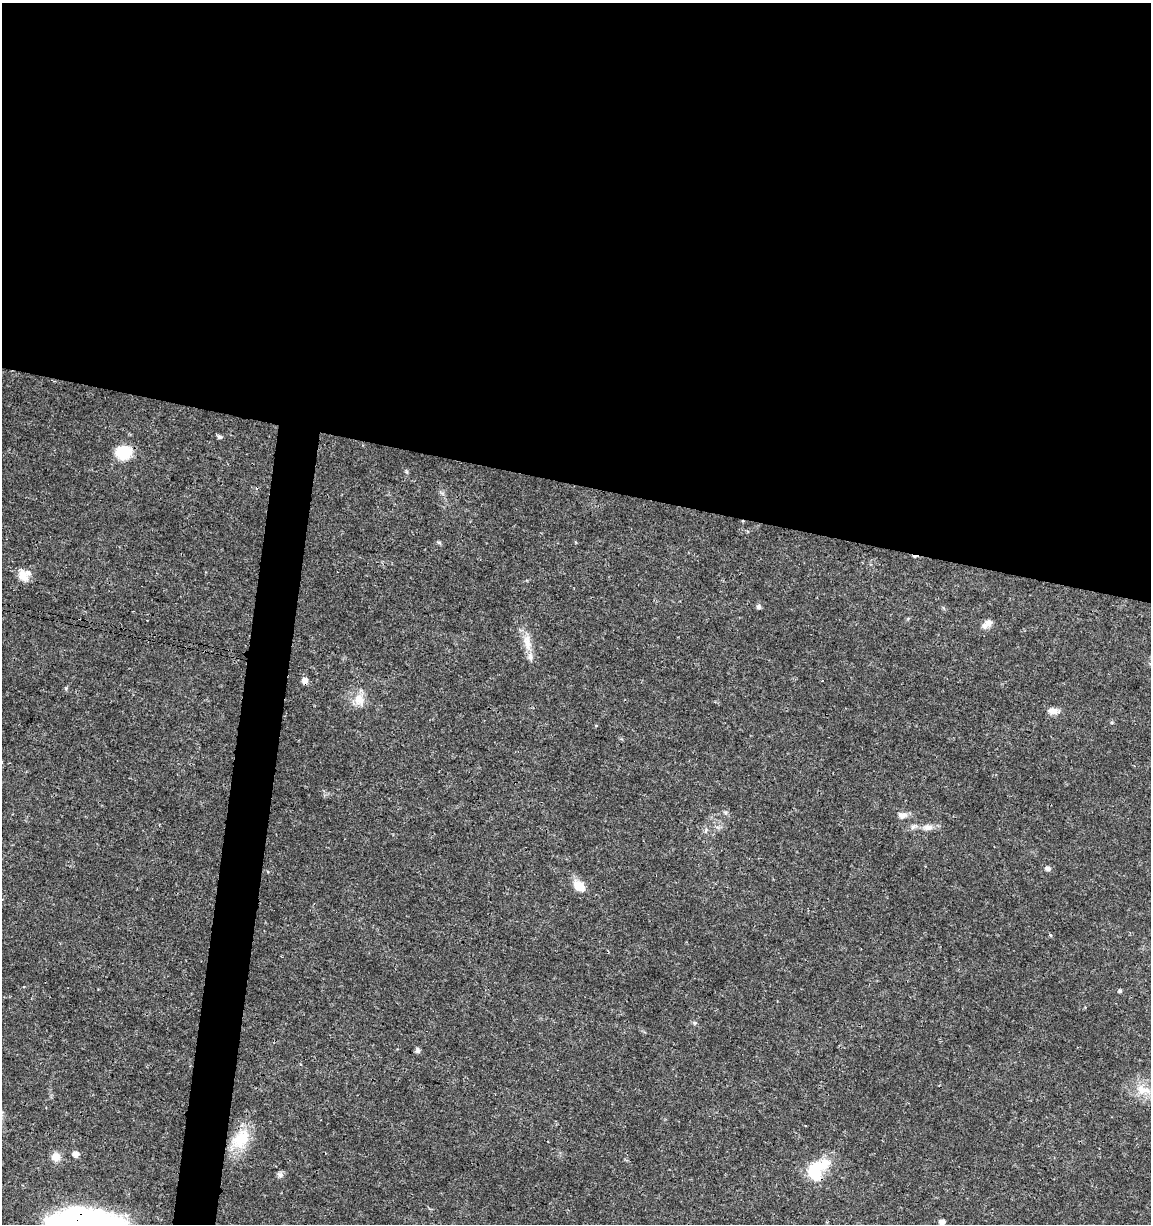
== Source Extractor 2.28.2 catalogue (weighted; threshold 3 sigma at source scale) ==
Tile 3 of 4 x 4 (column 3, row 1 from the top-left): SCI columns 2523-3671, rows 3675-4896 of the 5104 x 4898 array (HDU 1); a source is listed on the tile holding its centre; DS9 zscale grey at full resolution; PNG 1153 x 1226 px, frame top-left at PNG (2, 3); no overlay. Shown black and unused: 42% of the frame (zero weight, under 3 of 4 exposures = <1% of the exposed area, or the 3 px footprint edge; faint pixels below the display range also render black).
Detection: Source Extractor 2.28.2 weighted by HDU 2 'WHT'; one run over the whole footprint, this tile lists its part. Background 0.0189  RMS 0.0018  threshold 0.00796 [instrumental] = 3 sigma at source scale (4.5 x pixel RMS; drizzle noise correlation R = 1.50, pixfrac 1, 0.0396/0.0396 arcsec/px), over >= 5 px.
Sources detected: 31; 1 cosmic-ray / hot-pixel residue — not listed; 3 inside a brighter listed object's ellipse — not listed separately; the other 27 listed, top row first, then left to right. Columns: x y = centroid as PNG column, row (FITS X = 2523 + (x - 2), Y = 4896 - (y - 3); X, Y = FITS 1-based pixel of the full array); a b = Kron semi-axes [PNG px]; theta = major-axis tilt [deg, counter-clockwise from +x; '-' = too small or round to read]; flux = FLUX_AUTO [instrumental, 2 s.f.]
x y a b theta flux
219 437 5 4 - 0.47
123 452 16 12 6 6
439 542 7 4 -3 0.27
23 576 18 12 -57 1.9
758 607 6 6 - 0.39
988 622 11 10 - 0.99
527 642 24 11 -77 2.5
305 681 6 5 - 1.2
66 688 6 4 79 0.24
359 700 19 13 -68 2.4
1053 711 13 8 1 1.3
902 815 10 8 -1 1.1
928 827 15 8 1 1.2
1047 868 7 6 - 0.59
579 886 15 10 -39 2.7
1050 935 5 3 - 0.18
1120 991 4 4 - 0.33
695 1023 6 5 - 0.3
418 1050 8 6 -71 0.44
1143 1090 23 12 -13 3.4
241 1139 30 20 53 5.9
76 1154 6 5 - 1.1
56 1157 11 11 - 1.5
816 1170 27 16 46 8.2
280 1175 8 7 - 0.54
74 1214 17 12 28 9.9
942 1222 5 5 - 1.1
Overlapping masked pixels (flux is a lower limit): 3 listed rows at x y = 305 681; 816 1170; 74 1214
Isophote crosses this tile's border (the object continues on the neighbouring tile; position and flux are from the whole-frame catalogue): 1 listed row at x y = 942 1222